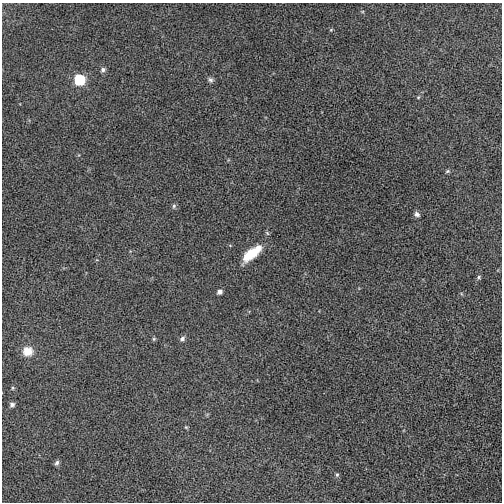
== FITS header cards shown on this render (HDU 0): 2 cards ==
NAXIS1  =                  500 / length of data axis 1
NAXIS2  =                  500 / length of data axis 2

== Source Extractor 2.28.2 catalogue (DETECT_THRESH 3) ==
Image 500 x 500 px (HDU 0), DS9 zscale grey, 1 PNG px = 1 image px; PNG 504 x 504 px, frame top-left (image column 1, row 500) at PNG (2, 3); no overlay
Background -10.7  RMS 390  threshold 1160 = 3 sigma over >= 5 px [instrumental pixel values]
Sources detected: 20; all 20 listed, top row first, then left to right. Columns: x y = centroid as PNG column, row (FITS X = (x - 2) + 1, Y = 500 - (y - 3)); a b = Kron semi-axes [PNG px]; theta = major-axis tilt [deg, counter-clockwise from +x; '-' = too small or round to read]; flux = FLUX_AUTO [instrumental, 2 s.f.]
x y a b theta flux
331 30 5 4 - 2.8e+04
103 70 6 6 - 7.6e+04
79 80 7 7 - 1.6e+06
210 80 7 6 - 6.7e+04
418 97 5 4 - 2.9e+04
447 171 6 4 22 4.1e+04
174 206 6 5 - 5.0e+04
417 214 6 5 - 8.6e+04
267 233 7 4 -46 3.4e+04
252 253 21 8 39 8.7e+05
479 277 6 4 18 4.3e+04
219 292 5 5 - 9.5e+04
154 339 6 5 - 3.3e+04
182 339 6 5 - 7.9e+04
28 351 11 10 - 3.5e+05
13 388 5 4 - 3.1e+04
12 404 6 5 - 7.6e+04
186 427 5 4 - 2.7e+04
57 463 7 5 59 6.2e+04
337 475 6 5 - 3.9e+04

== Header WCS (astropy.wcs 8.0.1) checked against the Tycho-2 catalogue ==
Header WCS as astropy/WCSLIB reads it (CRVAL/CRPIX/CD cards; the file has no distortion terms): RA---TAN/DEC--TAN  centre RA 08:47:58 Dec +73:32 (131.99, +73.54 deg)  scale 2.75 arcsec/px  FOV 22.9' x 22.9'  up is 0 deg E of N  parity normal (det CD < 0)
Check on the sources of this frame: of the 20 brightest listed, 3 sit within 3.5 arcsec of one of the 4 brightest Tycho-2 stars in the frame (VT <= 12.52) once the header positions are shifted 0.34 arcsec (0.33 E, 0.08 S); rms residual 1.15 arcsec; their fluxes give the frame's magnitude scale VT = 23.48 - 2.5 log10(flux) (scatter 0.34 mag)
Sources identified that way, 2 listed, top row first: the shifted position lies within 3.5 arcsec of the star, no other Tycho-2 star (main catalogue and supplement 1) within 7.0 arcsec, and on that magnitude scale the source's flux lands within +1.5 / -3 mag of the star's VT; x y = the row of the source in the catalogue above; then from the Tycho-2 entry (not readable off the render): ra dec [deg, ICRS J2000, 3 dp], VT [Tycho-2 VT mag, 2 dp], TYC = Tycho-2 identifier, HIP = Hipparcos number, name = IAU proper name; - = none
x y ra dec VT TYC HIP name
103 70 132.395 +73.678 10.94 4381-402-1 - -
12 404 132.632 +73.422 11.28 4381-1104-1 - -